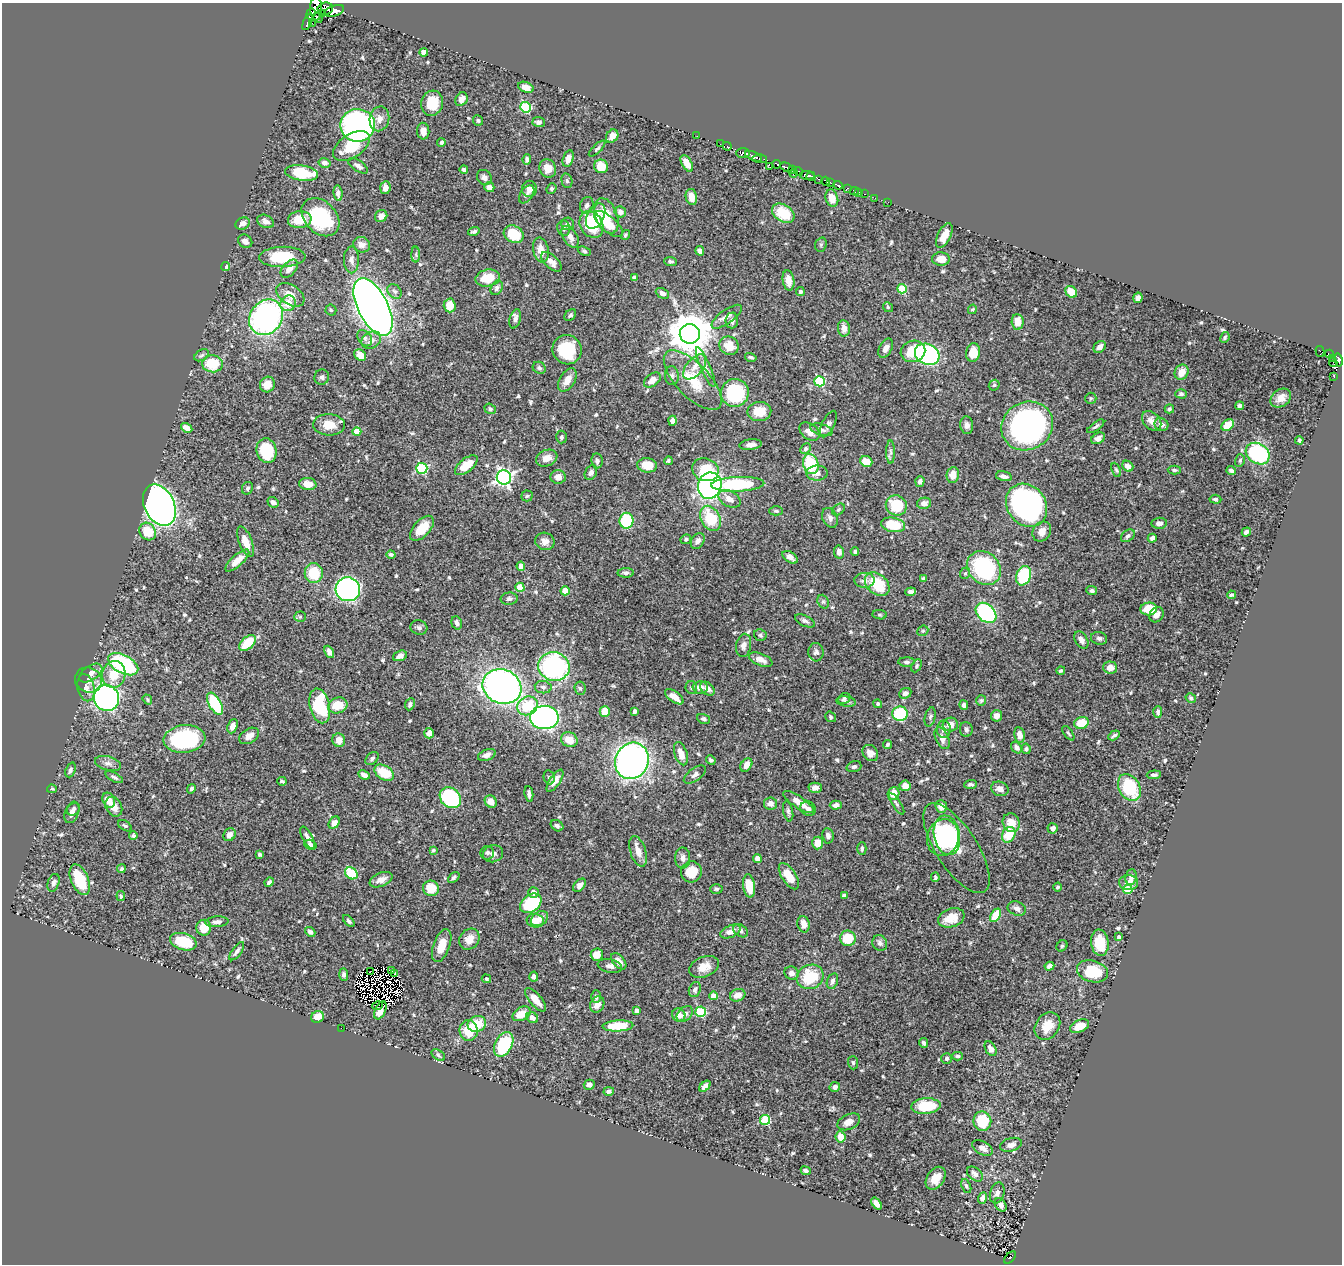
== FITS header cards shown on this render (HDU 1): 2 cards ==
NAXIS1  =                 1340
NAXIS2  =                 1262

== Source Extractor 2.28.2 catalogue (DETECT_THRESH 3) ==
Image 1340 x 1262 px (HDU 1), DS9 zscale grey, 1 PNG px = 1 image px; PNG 1344 x 1266 px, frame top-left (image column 1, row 1262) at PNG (2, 3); each listed source drawn as its Kron ellipse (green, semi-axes under 4 px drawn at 4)
Background 0.455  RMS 0.014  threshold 0.0435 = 3 sigma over >= 5 px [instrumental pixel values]
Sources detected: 642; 11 with non-positive FLUX_AUTO (blend fragments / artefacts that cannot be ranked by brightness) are neither listed nor drawn; of the other 631, the 500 brightest by FLUX_AUTO listed and drawn (131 fainter detections omitted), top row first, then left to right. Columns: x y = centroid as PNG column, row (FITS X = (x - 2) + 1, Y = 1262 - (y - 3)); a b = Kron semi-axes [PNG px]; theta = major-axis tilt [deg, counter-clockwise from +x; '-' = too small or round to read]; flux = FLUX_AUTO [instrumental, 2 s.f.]
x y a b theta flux
316 9 11 6 -89 360
325 9 7 6 - 210
334 11 10 5 19 380
322 13 3 3 - 130
311 14 6 4 69 130
318 18 5 3 - 88
308 22 9 3 68 250
312 23 2 2 - 3
424 52 4 4 - 9.6
526 87 8 5 -20 8.8
461 99 7 5 57 6.9
432 103 13 11 73 24
526 107 5 5 - 80
379 119 12 9 77 7.1
478 120 5 4 - 1.8
539 122 6 5 - 3.3
358 125 17 16 - 380
423 131 8 6 -86 5.6
612 136 7 5 53 7.6
697 136 2 2 - 2.4
441 142 4 4 - 2
720 144 2 2 - 2.3
351 146 21 11 34 30
727 146 4 3 - 3.4
597 149 10 4 44 1.9
743 153 7 5 0 250
753 156 9 3 -23 160
527 159 5 4 - 2.7
568 159 9 5 74 6.3
760 159 7 3 -1 52
324 163 6 4 -14 3.8
687 163 9 5 -60 10
777 164 4 3 - 51
358 166 11 5 -35 3.8
601 166 7 6 - 17
770 167 2 2 - 3.3
787 167 6 3 -27 92
464 169 4 4 - 2
548 169 9 8 - 8.4
793 170 4 3 - 67
799 171 5 3 - 47
302 173 16 7 -8 39
794 173 4 3 - 84
807 175 8 4 1 350
484 177 8 7 - 3.3
811 177 4 4 - 160
818 179 3 2 - 11
567 181 7 5 -76 2
826 181 5 3 - 130
830 182 3 2 - 80
838 185 5 3 - 110
489 187 5 5 - 5.2
385 188 6 5 - 4.8
848 188 2 2 - 1.5
529 189 8 7 - 4.8
551 189 5 4 - 2
855 191 4 3 - 14
859 192 3 2 - 5
338 193 8 4 -84 3.2
527 194 10 6 56 3.4
865 194 3 2 - 10
691 197 8 5 -78 9.7
832 198 9 6 -73 13
875 198 2 2 - 2.6
888 202 2 2 - 3.4
587 205 8 6 69 3.6
620 212 6 5 - 4.8
783 213 12 8 -33 29
381 216 6 6 - 6.5
596 216 13 8 63 20
606 216 18 11 -69 19
320 217 22 15 -45 74
300 220 12 8 7 19
266 221 8 6 -27 4.9
243 223 7 5 29 5.6
568 224 6 6 - 3
591 224 14 11 -58 47
608 224 18 7 -41 20
564 228 8 6 -77 3
474 231 6 3 17 1.7
514 234 10 8 -27 29
625 235 5 4 - 1.5
944 236 13 6 63 10
570 237 12 7 -58 6.7
245 241 7 6 - 4.5
362 245 8 7 - 6.2
821 245 7 5 71 1.7
541 250 12 7 -78 11
584 251 7 4 -23 1.7
700 251 5 4 - 3.9
416 255 8 4 -90 2.2
282 257 23 10 2 40
941 259 9 6 -4 9.4
351 260 13 7 90 4.9
671 261 6 4 -2 2.1
551 262 12 6 -43 6.7
226 267 4 4 - 2.9
289 269 11 6 49 7.5
634 277 4 4 - 1.8
488 278 12 8 11 24
788 280 10 5 -81 7.4
497 288 8 5 59 3
902 289 4 4 - 35
395 291 8 6 -48 2.9
800 292 4 4 - 1.6
1071 292 6 5 - 16
662 293 7 5 -28 3.4
290 295 16 9 -33 12
1138 298 5 4 - 3.9
288 303 8 7 - 15
450 305 7 6 - 15
373 307 31 15 -63 1400
888 307 5 4 - 1.5
972 309 5 4 - 1.4
331 310 5 5 - 1.5
570 315 7 5 45 2.3
266 317 19 16 52 230
727 317 18 7 36 6.2
515 319 10 5 73 3.2
732 320 8 6 85 4.2
1018 322 8 6 -85 11
844 328 8 6 -82 6.7
690 334 10 9 - 3400
1225 337 6 4 62 1.5
365 338 9 6 -55 3.2
371 340 10 8 32 6.6
729 346 10 9 - 14
1100 347 7 5 42 4.5
886 348 10 6 62 6
567 350 15 14 - 43
913 351 12 10 19 26
973 352 9 7 82 15
1320 352 6 3 -75 18
927 354 13 10 -28 200
1329 354 4 3 - 34
202 355 8 5 31 2.2
360 355 6 5 - 9.7
751 357 6 3 -16 1.5
1333 359 3 2 - 5.8
1339 360 7 4 -79 170
1333 362 4 2 - 4.2
212 364 10 8 -4 33
695 367 15 8 50 8.4
706 367 22 5 -67 5.2
539 368 7 5 -34 2.6
1182 372 8 6 58 11
672 376 9 7 -84 3
322 377 7 7 - 2.5
1334 377 2 2 - 3.7
567 380 13 7 57 9.9
652 380 9 6 36 8.4
693 380 38 16 -46 35
819 381 5 5 - 69
267 384 8 7 - 13
994 385 6 5 - 1.5
735 393 14 14 - 68
1181 394 6 5 - 2.1
1091 398 5 5 - 1.5
1281 398 11 8 37 10
1239 406 4 4 - 2.8
490 409 6 5 - 2.3
1169 409 5 4 - 1.8
759 411 12 9 3 18
672 421 5 4 - 4.5
1152 421 11 8 -46 8
828 424 14 6 64 3.3
329 425 16 10 -3 16
967 425 9 6 -84 4.2
1161 425 7 6 - 5.1
1228 425 7 5 34 19
1027 426 26 24 29 250
1096 426 10 4 36 2.4
187 428 6 4 -31 7.2
821 430 11 5 -17 3.4
809 431 11 7 -37 7.9
357 432 4 4 - 17
562 437 6 5 - 1.9
1098 438 7 5 30 3.9
1299 440 4 3 - 1.8
751 445 11 5 8 5.2
806 449 5 4 - 1.8
267 451 12 10 -76 47
891 452 11 4 -90 2.4
1258 454 12 10 -31 100
547 458 11 8 22 8.6
1240 460 6 4 73 1.6
597 461 7 5 -83 2.6
668 461 4 4 - 1.5
866 461 6 5 - 15
811 464 10 7 -73 48
466 465 13 6 39 20
647 465 10 7 -8 16
1128 466 6 5 - 7
422 468 5 5 - 87
705 470 13 11 -19 36
1116 470 7 4 -65 1.6
1174 470 6 4 -1 1.8
1231 470 4 3 - 2.5
591 473 8 5 62 3.3
817 473 10 7 2 6.3
953 475 8 6 82 12
1004 476 8 4 -13 4.7
504 477 7 7 - 300
558 477 7 7 - 5.8
920 481 5 4 - 3.3
308 484 8 6 -8 9.7
738 484 26 7 3 78
710 486 13 11 72 200
247 488 6 5 - 2.4
527 496 5 5 - 1.6
729 499 12 7 -29 8
1215 499 6 4 -6 1.8
273 502 6 5 - 4.8
924 503 7 5 11 5.2
159 505 22 15 -64 840
896 505 11 10 - 37
1027 505 23 19 -52 340
838 509 7 5 38 1.7
776 511 7 4 -1 1.8
710 518 13 9 -62 35
830 518 10 7 -66 3.9
627 521 8 7 - 55
1159 523 7 5 5 4.1
893 525 12 7 -12 28
422 528 15 8 47 18
1042 531 10 9 - 8.7
148 532 9 8 - 25
1246 532 5 4 - 2.8
1128 536 8 5 37 2.7
1152 538 4 4 - 3.1
686 539 5 4 - 1.9
545 541 9 8 - 6.3
698 541 8 6 59 4.5
246 542 16 6 -69 13
839 552 6 5 - 4.5
855 552 4 3 - 1.8
391 554 4 4 - 1.9
790 557 8 5 -33 4.6
237 560 15 5 42 12
521 566 5 4 - 5.3
984 568 18 15 -44 98
314 573 10 9 - 35
626 573 8 5 1 2.4
965 573 6 5 - 1.7
1024 576 10 7 68 67
923 579 4 4 - 2.4
864 580 10 7 2 5.3
877 584 14 9 -41 36
520 587 4 4 - 30
348 589 12 12 - 260
565 591 4 4 - 19
1092 591 5 4 - 2.4
911 592 5 4 - 3.2
1231 595 4 3 - 1.8
509 599 8 6 6 2.7
823 602 7 5 -68 1.9
1149 609 8 6 5 23
986 613 12 8 -42 120
880 615 7 4 -7 1.4
1156 615 8 6 51 6.2
300 617 6 5 - 1.7
805 621 10 5 -26 3.2
457 623 7 5 -74 3.6
419 627 8 7 - 3
923 631 6 5 - 1.5
760 635 6 5 - 2
1099 638 8 6 -13 3
1081 640 9 6 -58 5.4
248 643 10 6 43 32
744 645 12 7 79 5.3
329 652 6 4 -63 4.6
816 652 9 7 -85 3
400 656 7 5 22 5.3
761 660 12 6 -21 6.6
907 662 8 4 0 2.5
123 664 16 9 -28 100
554 666 16 14 -13 160
917 666 7 4 61 1.8
1110 667 7 6 - 9.1
1061 671 4 3 - 1.8
91 673 13 7 33 5.7
114 674 13 11 77 21
88 680 14 12 -26 7.2
502 687 20 17 -22 490
543 687 8 6 -9 2.9
86 688 14 8 -77 6.8
580 688 6 5 - 1.7
691 688 6 5 - 2.1
700 688 7 6 - 7.7
707 689 8 6 -39 5.8
905 693 6 5 - 4
674 697 10 5 -36 10
106 698 13 12 - 430
1191 698 5 4 - 1.5
147 699 5 4 - 1.5
844 699 6 5 - 1.9
981 700 6 5 - 1.6
846 702 10 5 -8 2.9
215 704 12 6 -61 65
410 704 6 4 65 2.5
878 704 5 4 - 1.5
338 705 10 8 16 18
964 705 5 4 - 3
320 706 17 10 -77 77
527 706 10 9 - 31
605 711 5 5 - 15
635 711 4 3 - 2.6
1158 712 6 4 89 2.5
900 714 8 7 - 57
996 716 6 5 - 5
544 717 14 11 -3 350
831 717 6 4 -37 1.4
930 717 10 5 76 2.2
703 719 7 5 -20 2.3
1081 723 7 6 - 19
950 724 7 7 - 7.5
232 726 7 5 68 6.6
944 729 8 7 - 5.2
966 729 7 6 - 2.5
429 733 5 5 - 5.1
1068 733 8 3 -54 1.6
1019 735 8 5 -78 6.2
1114 735 6 3 30 2.1
249 736 11 7 32 6.6
942 738 12 6 -65 6.2
185 739 21 14 6 110
339 740 7 6 - 8.8
569 740 8 7 - 12
888 744 5 3 - 1.8
1016 747 6 5 - 3.5
1026 749 5 4 - 2
870 753 9 7 -48 7.1
681 754 12 6 -71 9.9
487 755 9 5 22 4.6
372 758 7 5 40 2.3
711 760 5 4 - 2.4
632 761 18 16 64 380
108 763 13 7 -15 4.8
746 765 7 5 53 7.6
854 767 7 5 17 2.8
70 770 7 5 69 2.7
384 773 11 7 -31 25
364 775 6 4 -27 5.7
695 775 13 6 36 3.8
1154 775 7 4 6 2.7
114 777 10 4 -28 2.5
549 777 7 5 -76 1.9
282 781 4 3 - 1.5
555 781 13 5 56 7.3
970 784 6 4 4 2.3
905 786 5 5 - 7.9
1129 787 14 10 -60 54
815 788 6 5 - 5.3
52 789 5 4 - 1.6
191 789 5 4 - 1.9
1000 789 9 7 -23 5.8
893 793 6 5 - 9.6
529 794 8 4 -83 3.1
450 798 11 9 -41 110
109 800 8 6 -61 10
491 802 6 5 - 7.8
798 802 18 5 -33 9.6
770 803 6 6 - 5.5
896 804 12 4 -56 2.2
836 805 6 4 2 3.7
114 807 10 8 -61 8.4
941 807 6 5 - 8
73 809 7 5 41 3
808 809 8 7 - 3.2
788 811 10 5 -78 2.4
72 812 11 6 69 5.2
334 823 7 5 50 6.2
1011 823 9 8 - 14
125 826 7 4 -34 1.8
557 826 7 5 -34 3.1
1053 828 5 5 - 4.7
229 835 7 5 52 5.4
947 835 20 13 -79 77
1009 835 8 6 62 25
133 836 4 4 - 2.3
828 836 8 5 -82 3.7
308 838 12 5 -61 4.7
943 838 18 16 73 73
818 843 6 5 - 13
310 845 6 4 -17 4.1
862 848 6 4 89 2
956 848 52 20 -57 45
433 850 3 3 - 1.5
638 851 16 7 -72 8.9
487 853 7 6 - 2.1
260 854 3 3 - 2
493 854 10 8 16 5
683 858 10 7 90 4.7
757 858 5 4 - 4.8
121 869 4 4 - 1.6
691 872 11 10 - 23
351 873 7 5 -36 39
789 876 15 7 -56 15
935 877 5 4 - 1.5
1131 877 8 5 85 4.2
454 878 7 4 42 2.2
80 880 16 8 -67 37
381 880 12 6 23 7
269 882 5 3 - 2.8
53 883 9 5 71 3.4
1129 883 9 7 -4 6.1
580 885 8 5 48 3.9
749 886 11 6 -82 19
1057 887 4 4 - 1.5
431 888 8 7 - 21
716 889 6 4 -1 2
1127 889 5 4 - 31
533 892 5 5 - 5.1
844 895 4 3 - 2.6
121 896 5 4 - 1.6
531 903 12 8 37 63
1017 909 9 7 -22 5.4
996 915 7 4 58 35
951 918 14 9 19 17
540 919 9 6 34 5.9
349 921 7 4 -47 1.9
535 921 8 6 -7 11
217 922 11 5 4 4.4
804 924 8 6 -77 7
204 928 8 7 - 18
731 931 11 6 25 6.7
741 931 8 5 -37 3.2
310 932 6 4 -40 3.1
1119 937 4 3 - 1.9
848 938 8 8 - 23
469 939 11 9 51 9.5
183 942 14 8 -16 38
880 943 8 7 - 3.4
1100 943 13 9 -82 25
442 945 17 8 69 15
1062 946 6 5 - 1.4
237 951 10 4 53 3.4
597 955 6 6 - 8.3
619 961 9 5 -49 7.4
610 966 12 7 -13 4.3
1049 966 5 4 - 4.2
704 967 15 10 22 12
370 971 4 2 - 1.7
392 971 3 2 - 2.9
1092 971 16 10 -16 31
792 973 7 6 - 4.5
394 974 3 2 - 1.5
344 975 6 4 -89 2.9
534 977 5 4 - 3.3
810 977 14 12 26 39
486 979 5 4 - 1.4
832 981 8 5 73 3.1
695 990 8 6 67 3.2
738 995 8 6 19 8.7
713 996 4 4 - 9.4
596 997 6 5 - 2.7
535 1000 14 6 -50 11
597 1004 8 6 64 6.5
378 1005 5 3 - 4.3
380 1010 9 5 66 5.2
636 1010 4 4 - 2.4
700 1012 5 5 - 68
522 1014 10 6 30 13
685 1014 9 6 45 5.2
679 1015 7 6 - 6.4
317 1017 7 5 34 11
532 1018 6 5 - 4.7
477 1024 9 7 21 23
618 1026 15 5 3 38
1047 1026 15 11 53 15
1080 1026 10 6 24 16
341 1028 2 2 - 16
469 1030 10 9 - 24
924 1043 5 4 - 2.4
504 1044 13 8 63 61
991 1049 8 5 -61 4.8
438 1055 7 5 -36 1.8
957 1056 5 4 - 1.8
947 1058 5 5 - 2.2
853 1063 7 5 -86 1.8
589 1085 5 5 - 4
705 1086 7 4 44 4.2
835 1087 5 5 - 3.9
609 1091 5 4 - 2.5
926 1106 14 7 4 36
765 1120 5 5 - 60
982 1121 10 9 - 36
849 1122 12 7 25 8.4
840 1137 5 5 - 11
1011 1145 11 6 15 5.3
982 1148 11 6 -29 6.5
806 1171 5 4 - 3
975 1174 9 6 -41 4.2
936 1178 12 8 55 11
966 1186 7 4 -66 2.1
997 1193 10 7 74 4.9
982 1198 6 4 71 3.3
876 1204 7 4 -54 5.5
1001 1205 7 5 -58 4.1
1010 1257 7 3 49 57
At the frame edge (FLAGS 8, measured only in part): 2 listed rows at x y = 316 9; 1339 360
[131 fainter detections neither listed nor drawn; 11 non-positive-flux detections neither listed nor drawn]